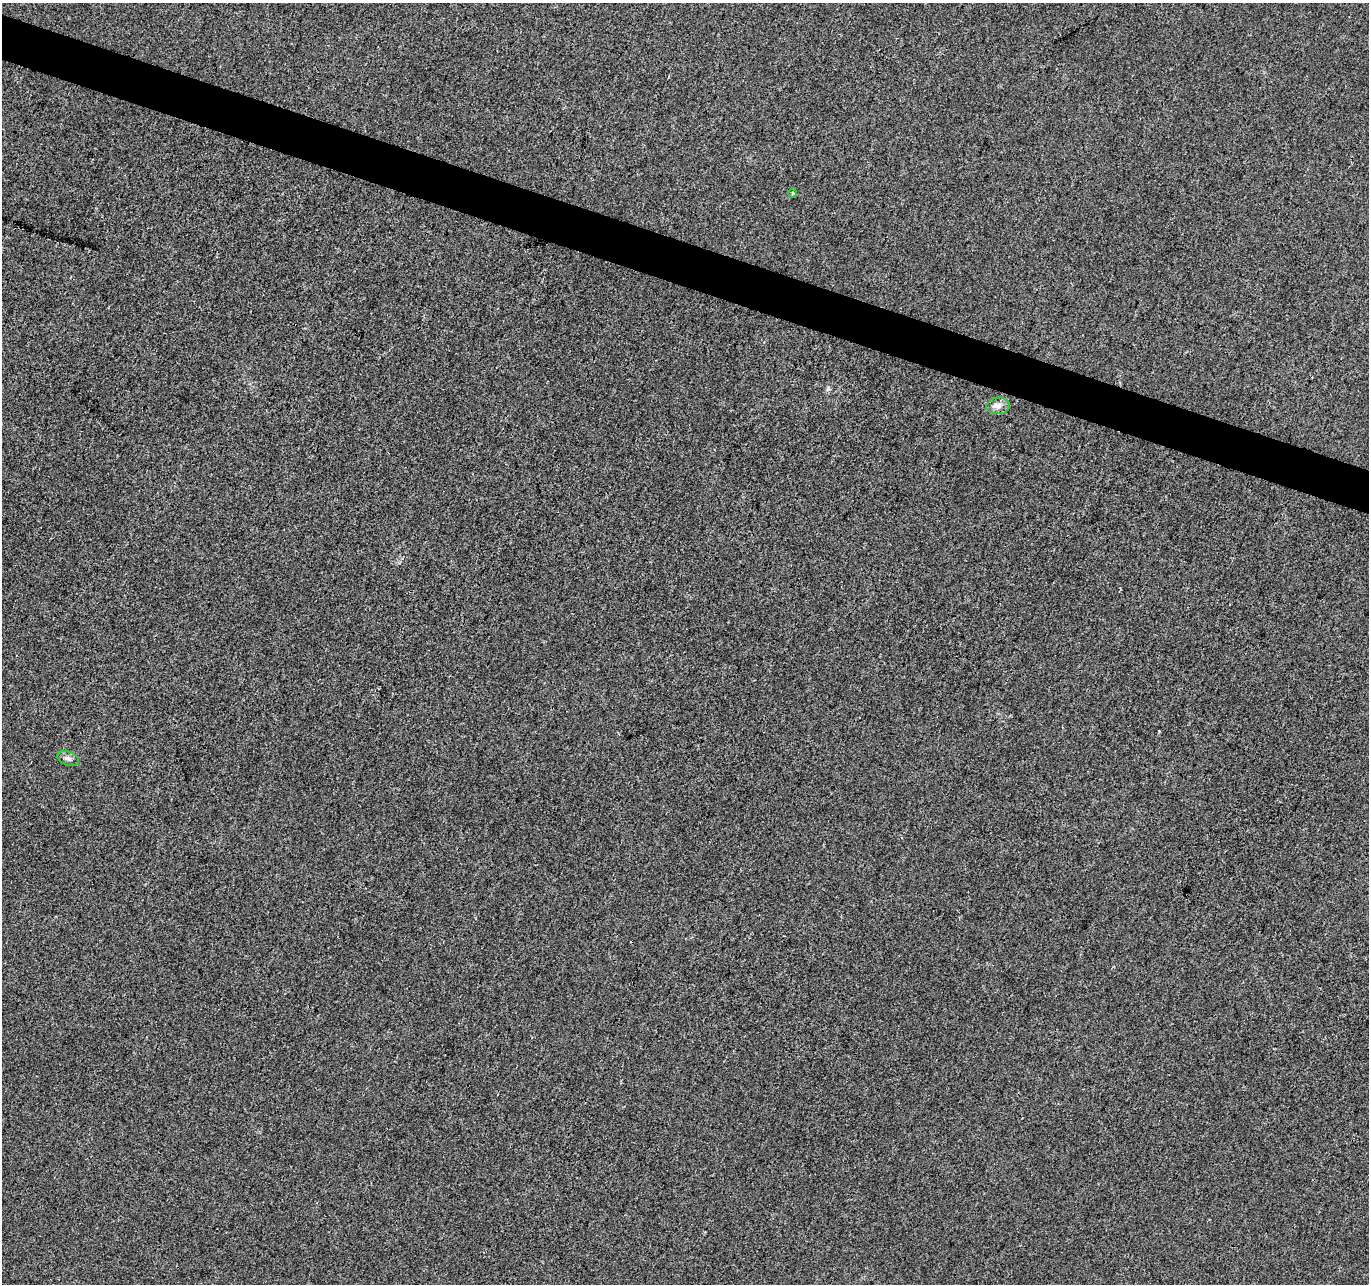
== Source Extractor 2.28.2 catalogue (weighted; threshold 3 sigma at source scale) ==
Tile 11 of 4 x 4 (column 3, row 3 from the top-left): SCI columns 2742-4108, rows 1561-2842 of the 5475 x 5619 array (HDU 1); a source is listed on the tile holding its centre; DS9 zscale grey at full resolution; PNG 1371 x 1286 px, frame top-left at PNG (2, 3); each listed source drawn as its Kron ellipse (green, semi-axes under 4 px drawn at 4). Shown black and unused: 3% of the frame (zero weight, under 3 of 4 exposures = <1% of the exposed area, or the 3 px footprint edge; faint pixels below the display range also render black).
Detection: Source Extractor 2.28.2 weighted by HDU 2 'WHT'; one run over the whole footprint, this tile lists its part. Background 0.00347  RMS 0.0029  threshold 0.0132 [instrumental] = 3 sigma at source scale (4.5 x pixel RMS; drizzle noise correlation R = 1.50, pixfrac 1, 0.0396/0.0396 arcsec/px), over >= 5 px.
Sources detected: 3; all 3 listed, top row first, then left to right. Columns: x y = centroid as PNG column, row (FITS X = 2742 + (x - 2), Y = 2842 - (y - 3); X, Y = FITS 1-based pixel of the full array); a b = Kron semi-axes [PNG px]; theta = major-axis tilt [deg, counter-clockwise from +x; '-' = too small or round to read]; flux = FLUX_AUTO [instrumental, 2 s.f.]
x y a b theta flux
793 193 4 4 - 0.32
998 406 12 8 6 1.8
68 758 11 6 -20 1.1